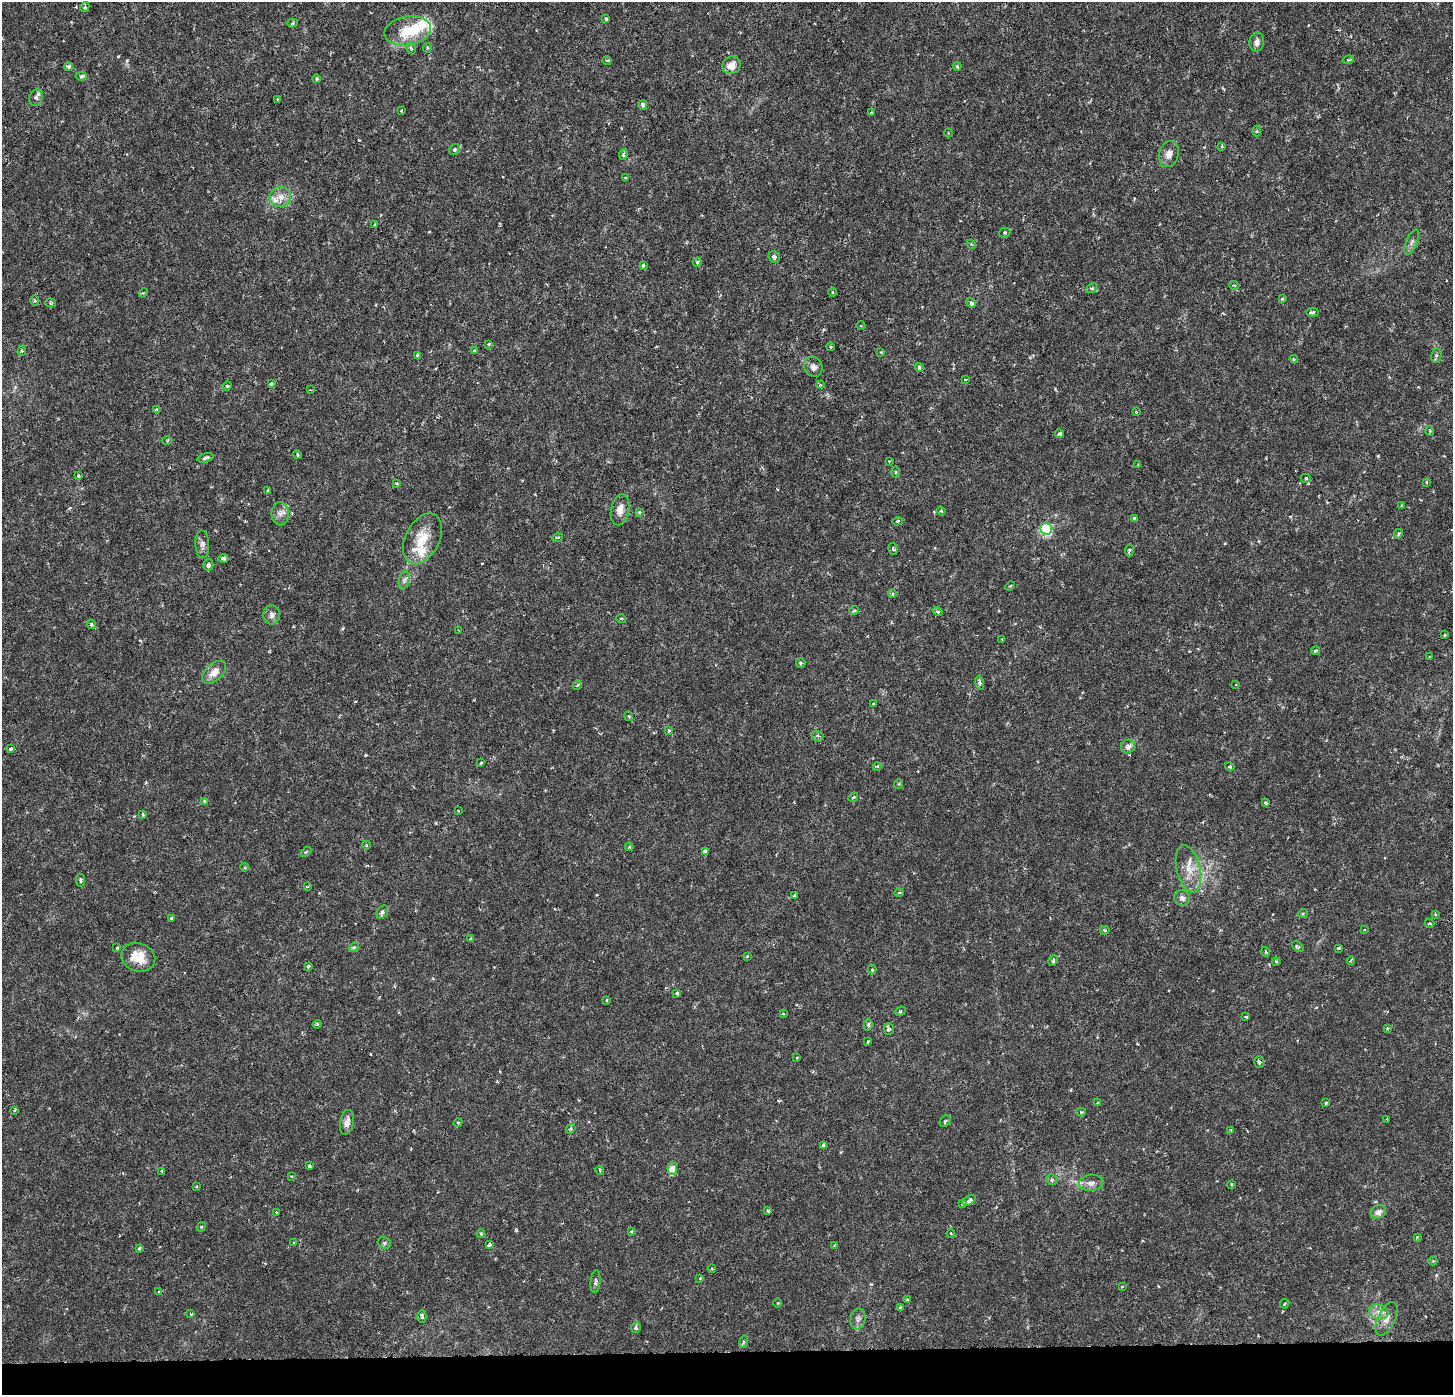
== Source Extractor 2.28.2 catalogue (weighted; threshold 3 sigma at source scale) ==
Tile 8 of 3 x 3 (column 2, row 3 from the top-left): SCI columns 1484-2934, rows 314-1706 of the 4384 x 4706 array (HDU 1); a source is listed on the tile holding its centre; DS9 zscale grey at full resolution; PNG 1455 x 1397 px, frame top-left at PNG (2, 2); each listed source drawn as its Kron ellipse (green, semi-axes under 4 px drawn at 4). Shown black and unused: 3% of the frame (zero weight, under 3 of 6 exposures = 4% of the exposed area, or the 3 px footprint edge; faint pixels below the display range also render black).
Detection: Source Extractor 2.28.2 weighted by HDU 2 'WHT'; one run over the whole footprint, this tile lists its part. Background 8.99e-04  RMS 8.5e-04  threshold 0.00348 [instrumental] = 3 sigma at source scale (4.09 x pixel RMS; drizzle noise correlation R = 1.36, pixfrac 0.8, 0.0396/0.0396 arcsec/px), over >= 5 px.
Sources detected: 225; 1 inside a brighter object's white glare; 1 cosmic-ray / hot-pixel residue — neither listed nor drawn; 5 inside a brighter listed object's ellipse — not listed separately; the other 218 listed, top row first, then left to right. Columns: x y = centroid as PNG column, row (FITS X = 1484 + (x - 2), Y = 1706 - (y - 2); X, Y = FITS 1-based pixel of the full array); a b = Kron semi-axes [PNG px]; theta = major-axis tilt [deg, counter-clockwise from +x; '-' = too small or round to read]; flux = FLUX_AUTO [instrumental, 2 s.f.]
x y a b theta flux
85 7 5 4 - 0.15
606 19 4 4 - 0.096
293 23 5 4 - 0.13
408 31 23 14 10 2.4
1257 42 10 7 80 0.41
411 48 6 4 -62 0.12
427 48 4 4 - 0.1
607 60 5 3 - 0.066
1348 60 6 3 17 0.091
731 65 9 8 - 0.75
69 67 4 4 - 0.24
957 67 4 3 - 0.16
81 76 5 4 - 0.22
316 79 4 4 - 0.14
36 98 8 6 69 0.31
278 99 4 3 - 0.07
643 105 5 3 - 0.33
402 111 4 2 - 0.082
871 113 3 3 - 0.2
1256 131 5 3 - 0.093
948 133 4 3 - 0.062
1222 146 3 3 - 0.1
455 149 5 5 - 0.18
1169 154 13 9 76 0.53
623 155 5 4 - 0.14
625 178 3 3 - 0.12
280 197 11 9 13 0.79
375 225 4 3 - 0.095
1005 233 6 5 - 0.13
1412 242 13 5 66 0.3
971 244 5 4 - 0.083
774 257 6 5 - 0.22
697 262 5 4 - 0.14
643 265 3 3 - 0.26
1234 285 5 3 - 0.08
1092 288 6 4 27 0.12
833 292 4 3 - 0.075
143 293 4 3 - 0.076
1282 299 4 4 - 0.08
35 301 5 4 - 0.11
51 303 5 4 - 0.11
971 303 5 4 - 0.16
1312 312 6 3 3 0.2
861 326 4 3 - 0.069
489 344 3 3 - 0.093
831 347 4 3 - 0.076
474 350 3 3 - 0.15
22 351 5 4 - 0.11
881 353 3 3 - 0.092
417 355 3 3 - 0.32
1436 356 7 5 78 0.15
1294 359 4 3 - 0.083
813 367 10 8 -65 0.38
919 367 4 4 - 0.2
965 379 3 2 - 0.061
271 383 4 3 - 0.18
820 385 4 3 - 0.11
227 386 4 4 - 0.077
310 390 3 2 - 0.057
157 410 4 3 - 0.24
1136 412 4 4 - 0.095
1430 431 5 3 - 0.072
1060 434 4 3 - 0.21
167 440 5 3 - 0.082
297 454 4 4 - 0.11
205 458 8 4 15 0.28
889 461 3 2 - 0.056
1138 465 4 3 - 0.074
895 472 6 3 89 0.086
78 476 3 3 - 0.11
1306 478 5 4 - 0.093
1427 482 4 3 - 0.096
396 484 3 3 - 0.097
268 491 3 3 - 0.21
1402 505 3 2 - 0.055
620 510 15 9 78 0.64
941 511 4 3 - 0.076
639 512 4 4 - 0.12
280 514 11 9 -89 0.45
1134 518 3 3 - 0.11
898 521 5 4 - 0.13
1046 529 6 5 - 7.6
1398 534 5 4 - 0.14
558 537 5 3 - 0.086
423 539 27 17 63 2.1
202 544 14 7 -87 0.35
893 549 6 4 -76 0.11
1129 550 6 4 87 0.13
223 558 5 4 - 0.26
208 565 6 5 - 0.22
404 580 9 5 78 0.25
1010 586 5 3 - 0.085
892 594 4 4 - 0.1
854 610 5 4 - 0.098
938 611 5 4 - 0.11
272 615 9 8 - 0.36
621 618 5 3 - 0.067
91 624 5 4 - 0.16
459 631 3 2 - 0.053
1445 635 3 3 - 0.1
1002 639 2 2 - 0.059
1315 651 4 3 - 0.14
1430 657 3 2 - 0.098
801 663 5 4 - 0.11
214 672 14 8 43 0.77
980 683 7 4 -77 0.16
577 685 5 4 - 0.11
1236 685 3 3 - 0.064
873 704 3 3 - 0.1
629 716 5 4 - 0.11
669 731 3 3 - 0.096
817 736 6 4 -19 0.15
1128 746 7 6 - 0.44
10 749 4 4 - 0.2
481 763 3 2 - 0.11
1230 766 5 4 - 0.13
877 767 4 3 - 0.15
898 784 5 3 - 0.069
853 797 5 4 - 0.1
204 801 3 3 - 0.17
1266 803 4 3 - 0.22
458 811 3 2 - 0.077
143 815 4 4 - 0.1
366 845 4 3 - 0.066
629 847 4 4 - 0.094
705 851 4 3 - 0.37
306 852 6 4 44 0.091
244 867 4 3 - 0.077
1188 869 24 11 -76 1.3
81 880 6 4 -83 0.17
307 887 4 3 - 0.096
899 893 5 3 - 0.075
795 896 4 3 - 0.32
1182 898 8 7 - 0.33
382 912 7 5 63 0.21
1303 913 5 3 - 0.075
1435 914 4 3 - 0.085
171 918 4 3 - 0.074
1429 923 5 3 - 0.11
1104 930 5 4 - 0.098
1364 930 4 2 - 0.051
471 938 3 3 - 0.13
354 947 5 4 - 0.12
1298 947 7 3 -40 0.13
117 948 4 3 - 0.12
1338 948 4 3 - 0.097
1266 952 5 3 - 0.073
747 956 4 4 - 0.071
138 957 17 14 -19 1.5
1351 960 4 3 - 0.12
1053 961 6 3 65 0.1
1276 962 4 3 - 0.1
308 966 3 3 - 0.15
872 969 5 4 - 0.1
677 993 3 3 - 0.12
606 1000 4 2 - 0.057
900 1011 5 4 - 0.12
783 1013 3 3 - 0.13
1246 1017 3 3 - 0.084
317 1024 4 3 - 0.088
868 1025 5 4 - 0.15
1387 1028 3 3 - 0.11
889 1029 5 5 - 0.15
868 1041 3 3 - 0.086
797 1057 4 3 - 0.053
1259 1062 5 5 - 0.17
1097 1103 4 4 - 0.073
1326 1103 3 3 - 0.1
14 1110 3 3 - 0.093
1081 1112 5 4 - 0.099
1387 1119 3 3 - 0.057
945 1121 6 4 46 0.16
347 1122 13 7 80 0.53
458 1122 4 3 - 0.07
571 1129 5 4 - 0.13
1231 1130 4 3 - 0.078
823 1145 4 3 - 0.22
309 1166 4 3 - 0.15
672 1169 6 4 89 1.3
600 1170 4 3 - 0.097
162 1171 3 3 - 0.088
292 1176 3 3 - 0.059
1052 1180 5 5 - 0.19
1091 1183 12 8 5 0.48
1232 1184 3 3 - 0.089
196 1186 3 3 - 0.083
969 1200 7 4 34 0.24
962 1204 3 3 - 0.14
768 1211 4 4 - 0.1
276 1212 3 2 - 0.058
1378 1212 8 6 25 0.43
201 1227 5 4 - 0.074
631 1231 4 3 - 0.091
951 1233 4 3 - 0.08
481 1234 4 3 - 0.11
1417 1237 3 3 - 0.058
294 1243 3 3 - 0.096
384 1243 7 5 -23 0.15
489 1245 4 3 - 0.22
834 1245 4 3 - 0.069
139 1248 3 3 - 0.1
1433 1261 4 4 - 0.072
712 1269 4 3 - 0.072
700 1278 4 3 - 0.071
596 1282 11 5 84 0.18
1122 1287 3 2 - 0.086
158 1292 3 2 - 0.07
907 1300 3 3 - 0.11
778 1303 4 3 - 0.067
1285 1304 5 3 - 0.079
900 1308 3 3 - 0.13
1379 1312 10 7 -17 0.47
191 1314 4 3 - 0.091
422 1317 6 4 88 0.21
858 1319 10 7 79 0.31
1387 1319 18 8 65 0.64
636 1328 5 5 - 0.13
743 1342 6 4 72 0.12